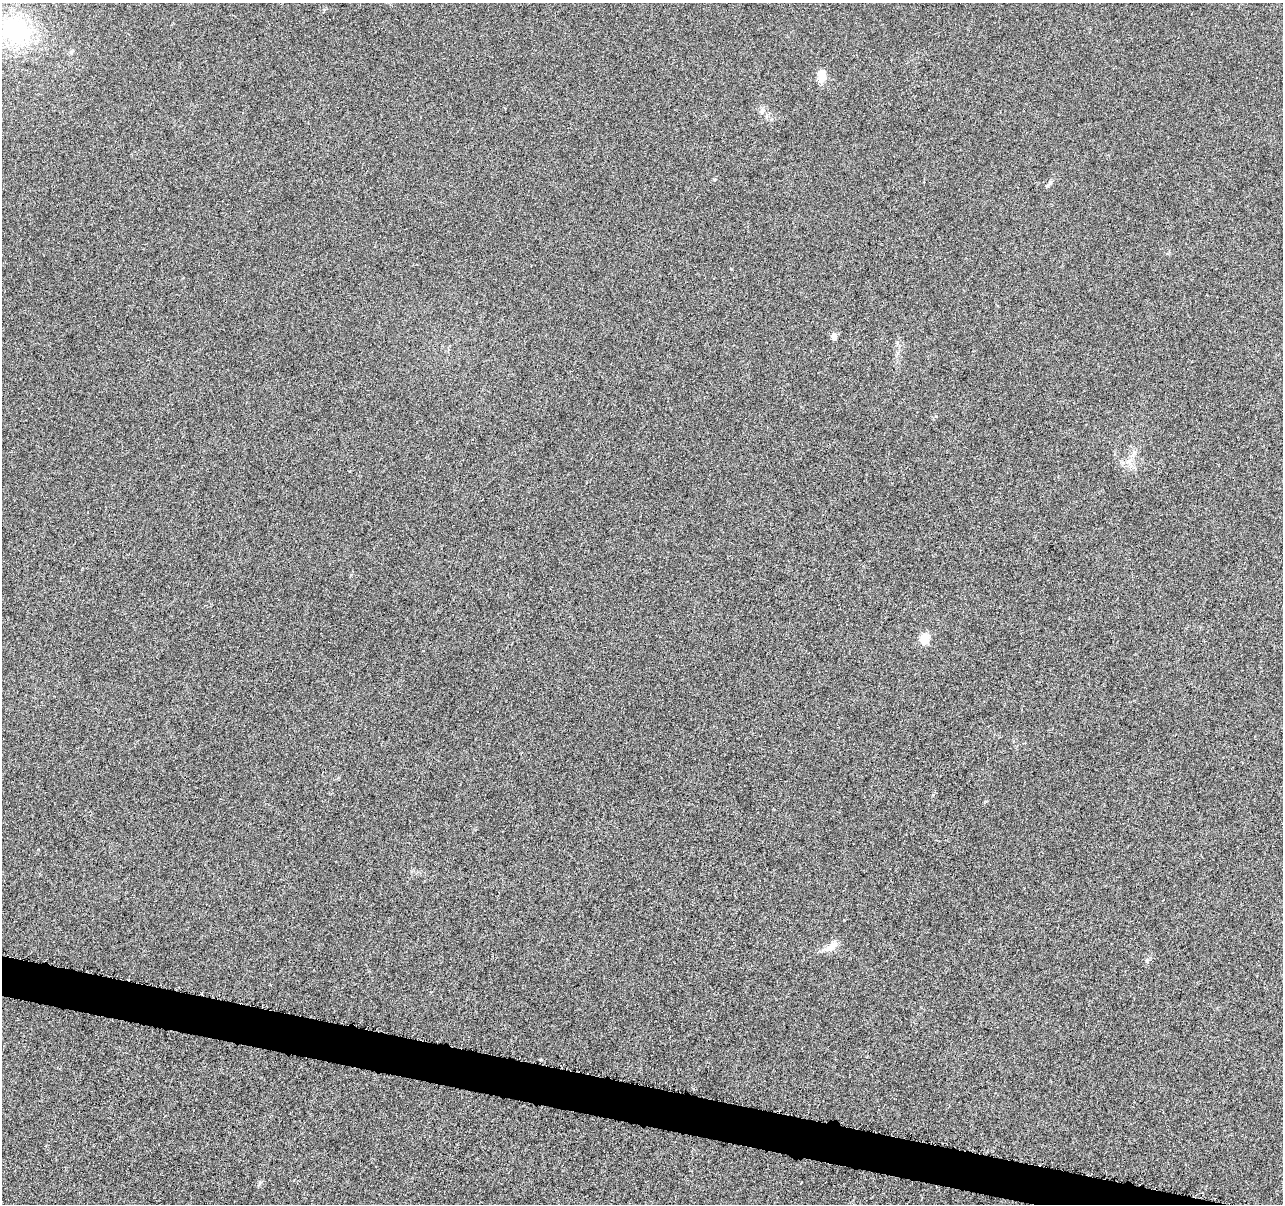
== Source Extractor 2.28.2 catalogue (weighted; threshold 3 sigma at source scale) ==
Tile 6 of 4 x 4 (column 2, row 2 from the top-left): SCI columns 1291-2571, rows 2689-3890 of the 5139 x 5321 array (HDU 1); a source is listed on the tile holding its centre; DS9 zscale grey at full resolution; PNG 1285 x 1206 px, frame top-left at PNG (2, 3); no overlay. Shown black and unused: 3% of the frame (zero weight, under 4 of 8 exposures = <1% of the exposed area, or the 3 px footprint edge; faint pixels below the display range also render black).
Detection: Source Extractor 2.28.2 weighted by HDU 2 'WHT'; one run over the whole footprint, this tile lists its part. Background 0.00117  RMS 0.0022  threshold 0.00885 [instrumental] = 3 sigma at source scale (4.09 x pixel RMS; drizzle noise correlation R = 1.36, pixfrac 0.8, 0.0396/0.0396 arcsec/px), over >= 5 px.
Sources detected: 8; all 8 listed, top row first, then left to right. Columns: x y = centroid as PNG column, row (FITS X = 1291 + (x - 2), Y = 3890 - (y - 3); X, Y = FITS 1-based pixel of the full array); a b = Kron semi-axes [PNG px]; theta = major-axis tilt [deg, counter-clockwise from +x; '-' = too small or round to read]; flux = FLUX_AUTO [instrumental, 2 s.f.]
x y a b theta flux
16 30 49 35 -18 20
821 75 17 10 -89 1.9
762 110 8 6 74 0.59
1050 183 9 5 43 0.46
834 337 7 5 -85 0.86
1129 461 7 5 46 0.6
924 639 7 6 - 4.4
832 946 19 8 42 1.7
Isophote crosses this tile's border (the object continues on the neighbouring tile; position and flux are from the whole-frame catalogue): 1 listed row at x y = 16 30